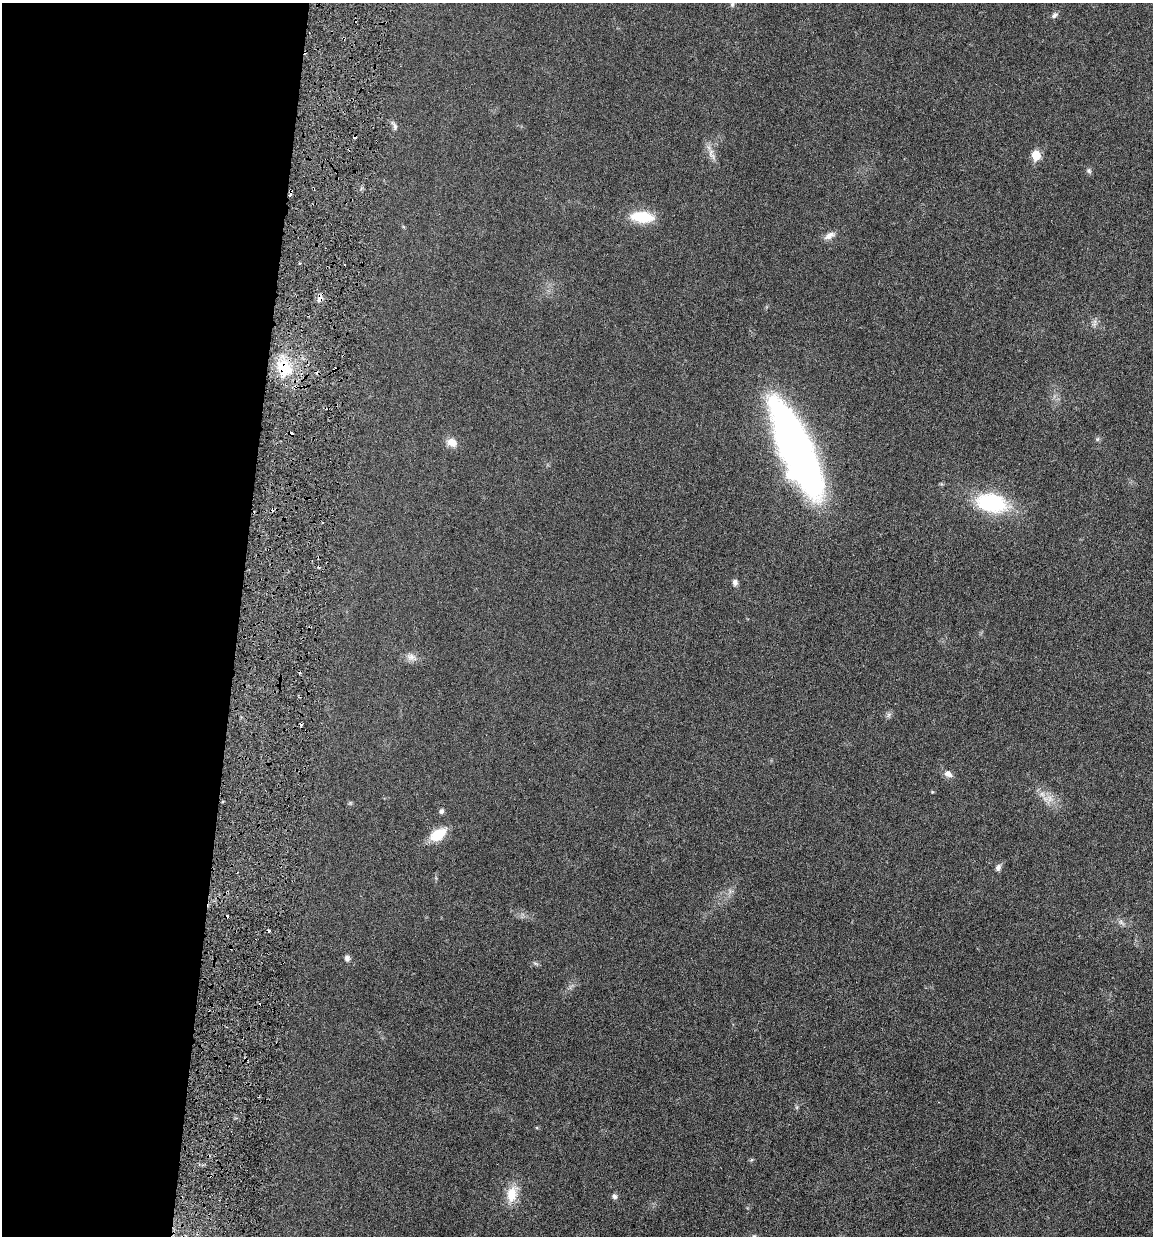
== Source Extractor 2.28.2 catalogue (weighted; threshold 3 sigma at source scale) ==
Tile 5 of 4 x 4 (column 1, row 2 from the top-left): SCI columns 225-1375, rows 2488-3721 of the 4951 x 5000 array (HDU 1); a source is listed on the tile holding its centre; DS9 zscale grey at full resolution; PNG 1155 x 1238 px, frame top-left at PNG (2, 3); no overlay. Shown black and unused: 21% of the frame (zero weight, under 3 of 6 exposures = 1% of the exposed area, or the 3 px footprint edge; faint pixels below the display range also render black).
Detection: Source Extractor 2.28.2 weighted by HDU 2 'WHT'; one run over the whole footprint, this tile lists its part. Background 0.0394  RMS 0.0043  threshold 0.0178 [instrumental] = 3 sigma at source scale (4.09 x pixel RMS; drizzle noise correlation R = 1.36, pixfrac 0.8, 0.05/0.05 arcsec/px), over >= 5 px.
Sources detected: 38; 8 cosmic-ray / hot-pixel residue — not listed; the other 30 listed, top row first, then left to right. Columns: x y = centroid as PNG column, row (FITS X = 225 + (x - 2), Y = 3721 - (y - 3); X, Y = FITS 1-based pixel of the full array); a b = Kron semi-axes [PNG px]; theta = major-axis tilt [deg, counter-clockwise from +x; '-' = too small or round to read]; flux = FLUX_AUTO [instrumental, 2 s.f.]
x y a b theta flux
732 4 8 5 70 0.83
1054 15 9 6 33 1.2
395 127 10 5 -77 1.1
712 155 19 8 -66 3
1036 155 7 6 - 9.3
1089 171 8 6 -48 0.87
642 217 27 12 -5 12
829 236 15 8 32 2.3
320 299 9 7 63 1.9
1094 324 6 6 - 0.97
284 368 26 20 -56 15
335 369 5 3 - 0.44
452 442 13 10 -30 3.5
796 448 85 25 -66 240
991 503 35 21 -12 30
735 582 9 7 87 1.3
411 657 16 10 -23 2.6
889 715 8 5 61 0.95
948 774 12 8 -26 2
1042 794 7 7 - 1.6
1050 799 12 7 -87 2.6
441 811 6 6 - 1
438 834 15 10 33 11
998 868 9 6 64 1.4
1121 922 8 6 -46 1.2
347 958 8 6 -71 1.4
535 963 8 4 -19 0.66
512 1194 23 14 78 7.2
614 1196 7 6 - 1.1
754 1236 5 5 - 0.57
Overlapping masked pixels (flux is a lower limit): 3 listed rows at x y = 320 299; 284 368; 335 369
Isophote crosses this tile's border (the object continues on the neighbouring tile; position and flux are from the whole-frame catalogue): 1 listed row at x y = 754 1236